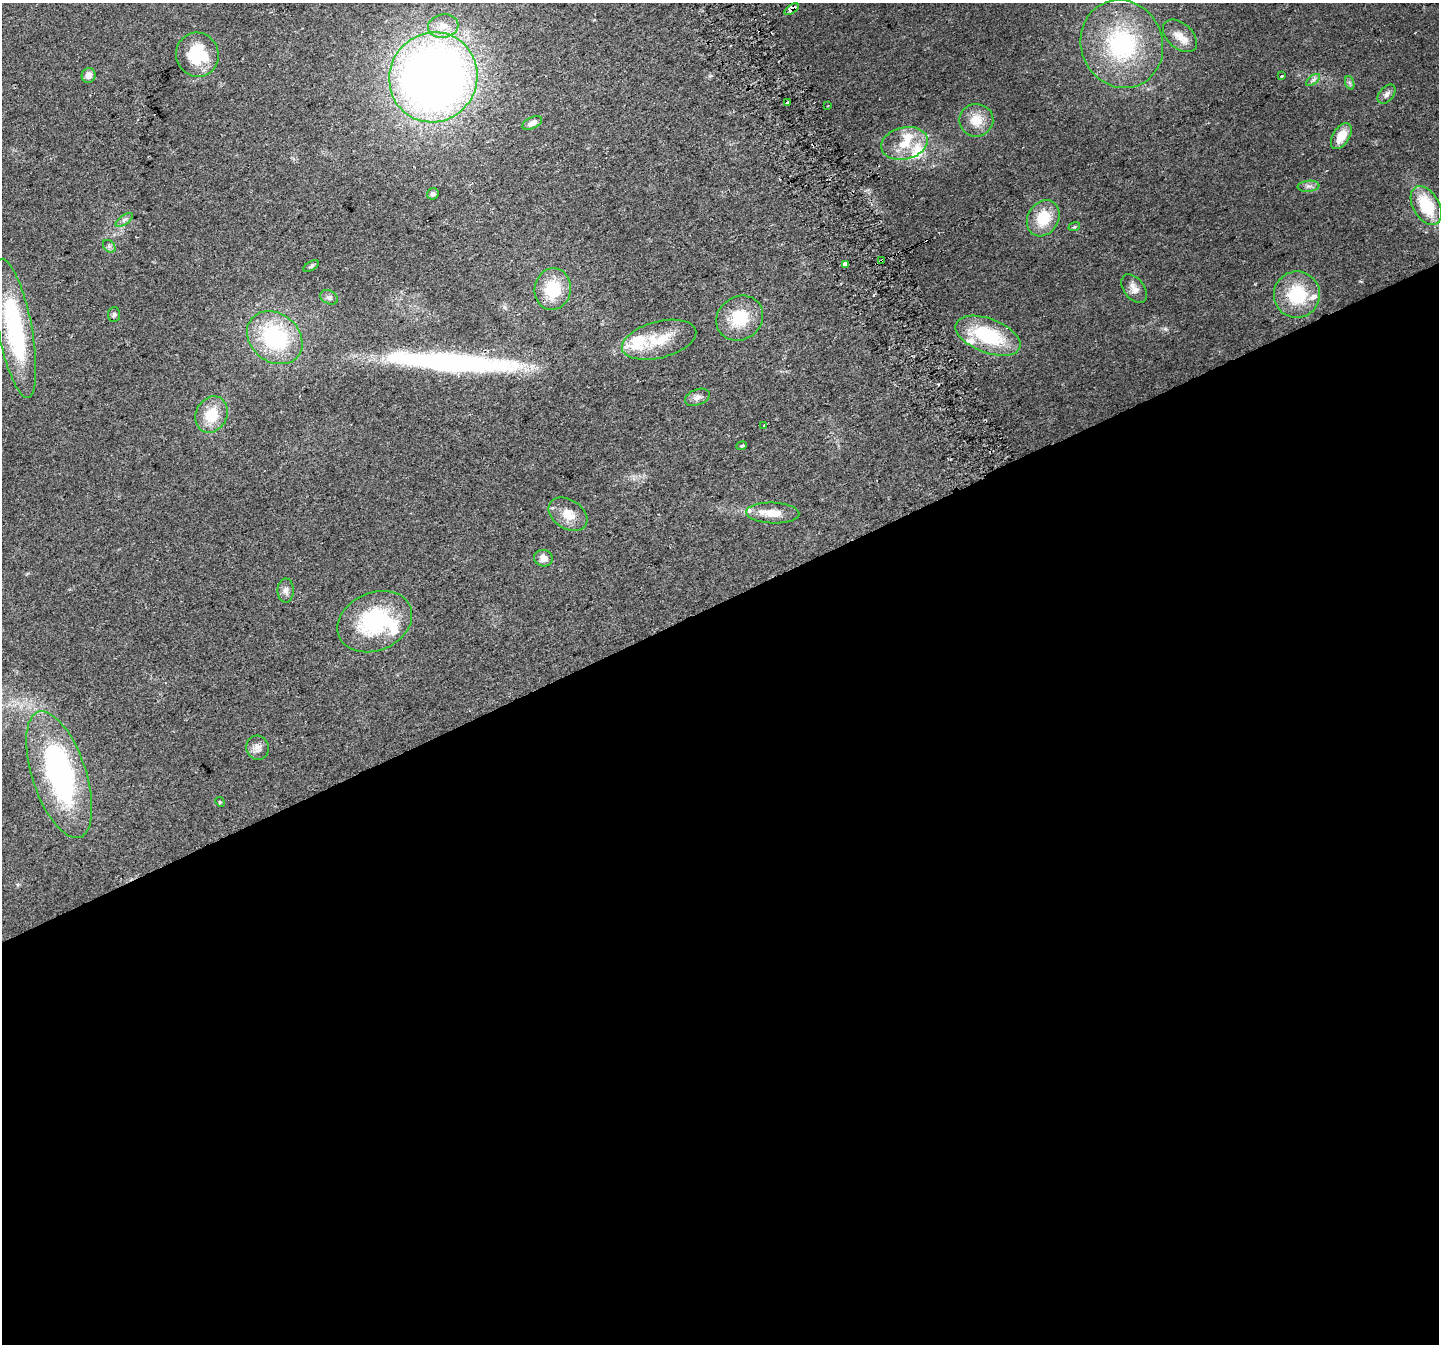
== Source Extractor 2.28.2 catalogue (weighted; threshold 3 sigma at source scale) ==
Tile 15 of 4 x 4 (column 3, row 4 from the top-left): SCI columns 2907-4343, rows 175-1516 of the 5810 x 5659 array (HDU 1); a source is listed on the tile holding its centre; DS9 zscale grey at full resolution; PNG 1441 x 1346 px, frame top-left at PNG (2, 3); each listed source drawn as its Kron ellipse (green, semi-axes under 4 px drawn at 4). Shown black and unused: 55% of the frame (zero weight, under 2 of 3 exposures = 2% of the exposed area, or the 3 px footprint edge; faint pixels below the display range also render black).
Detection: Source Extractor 2.28.2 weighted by HDU 2 'WHT'; one run over the whole footprint, this tile lists its part. Background 0.047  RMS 0.0076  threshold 0.0342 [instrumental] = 3 sigma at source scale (4.5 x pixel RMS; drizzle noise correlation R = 1.50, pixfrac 1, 0.0396/0.0396 arcsec/px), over >= 5 px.
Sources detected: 61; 2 inside a brighter object's white glare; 3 cosmic-ray / hot-pixel residue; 1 long thin detection or spike segment (spike, bleed or trail) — neither listed nor drawn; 6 inside a brighter listed object's ellipse — not listed separately; the other 49 listed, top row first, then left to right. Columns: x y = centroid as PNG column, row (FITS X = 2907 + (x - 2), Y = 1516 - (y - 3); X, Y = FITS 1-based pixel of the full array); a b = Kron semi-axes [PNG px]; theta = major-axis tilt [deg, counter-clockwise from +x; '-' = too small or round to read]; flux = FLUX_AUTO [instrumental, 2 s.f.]
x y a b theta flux
792 9 8 4 34 8.4
443 26 15 12 10 11
1180 36 20 12 -42 9.9
1122 44 44 41 -68 93
197 55 22 21 - 35
89 75 7 7 - 4.8
1281 76 3 2 - 1.4
433 77 45 43 60 700
1313 80 8 4 37 2.1
1350 83 7 4 -71 1.5
1387 94 11 7 49 3.2
788 102 3 3 - 4.6
828 106 3 2 - 0.81
976 120 17 16 - 13
532 123 10 5 25 4
1341 136 14 8 58 12
904 143 23 16 13 20
1309 186 11 5 6 2.9
433 194 6 5 - 2.1
1426 206 21 13 -60 34
1043 218 19 15 57 22
124 220 10 5 35 2.3
1074 227 6 3 17 0.87
109 246 7 5 -45 1.7
882 260 3 3 - 30
845 264 4 4 - 24
311 266 8 4 31 1.3
553 289 21 18 81 31
1134 289 16 10 -53 6.3
1297 295 23 23 - 39
329 297 9 6 -26 2.4
114 315 7 6 - 1.5
740 318 24 21 36 28
15 328 71 17 -79 94
988 336 34 17 -21 52
275 338 30 24 -39 68
659 340 38 18 15 28
697 397 13 8 20 3.7
212 415 19 15 63 21
763 426 3 3 - 1.3
742 446 5 4 - 0.96
773 513 26 10 -2 13
568 514 21 14 -33 13
543 558 9 8 - 5.4
286 590 12 8 90 3.6
375 622 39 29 24 71
258 748 12 11 - 5
59 775 66 27 -72 170
220 802 5 4 - 0.83
Overlapping masked pixels (flux is a lower limit): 2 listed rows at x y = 792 9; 882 260
Unlisted compact peaks at least as high as the median listed source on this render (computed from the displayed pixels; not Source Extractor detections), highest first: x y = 1165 329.